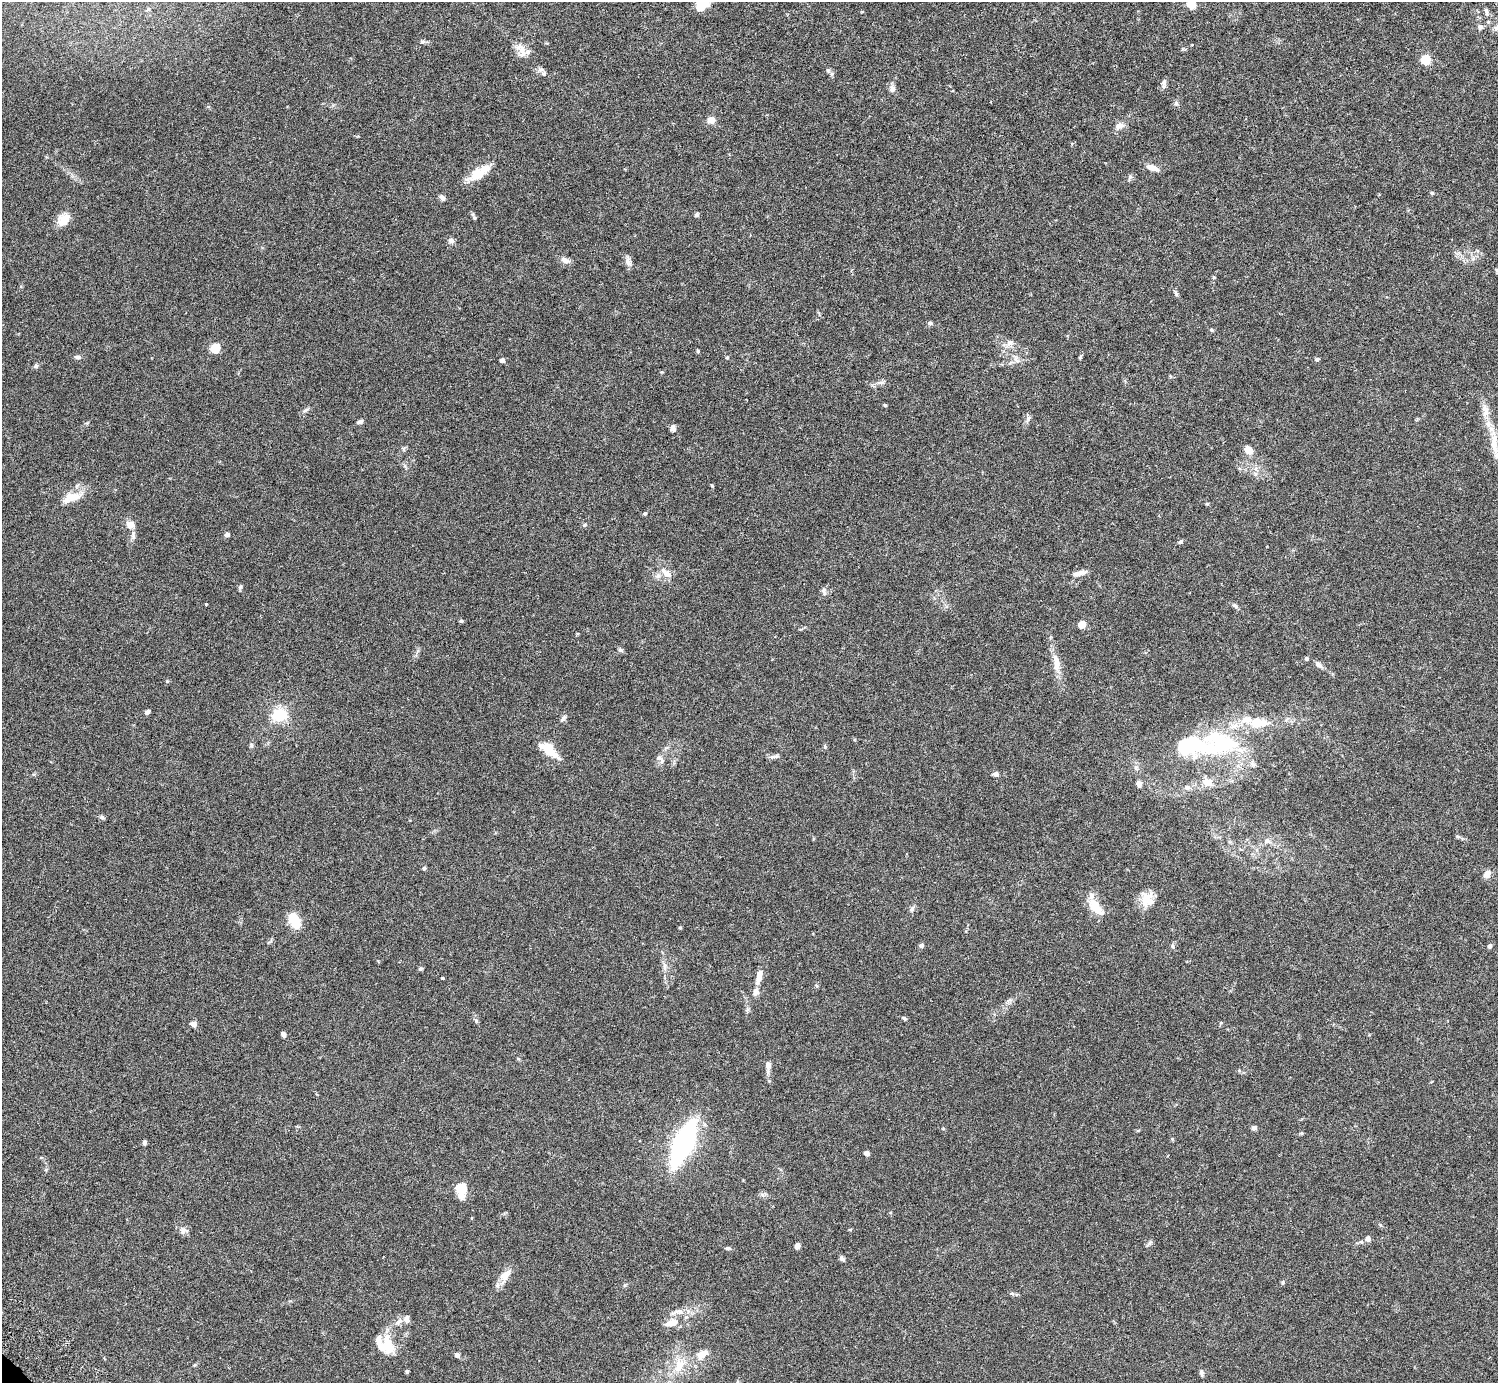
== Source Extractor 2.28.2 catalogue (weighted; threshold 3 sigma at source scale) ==
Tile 10 of 4 x 4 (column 2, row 3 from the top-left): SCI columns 1541-3036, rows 1587-2967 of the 6074 x 6074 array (HDU 1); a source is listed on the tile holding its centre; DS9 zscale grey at full resolution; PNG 1500 x 1385 px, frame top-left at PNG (2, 2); no overlay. Shown black and unused: <1% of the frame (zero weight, under 3 of 6 exposures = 3% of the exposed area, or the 3 px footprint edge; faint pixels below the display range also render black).
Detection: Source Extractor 2.28.2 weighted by HDU 2 'WHT'; one run over the whole footprint, this tile lists its part. Background 0.0222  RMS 0.0021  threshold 0.00877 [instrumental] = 3 sigma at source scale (4.09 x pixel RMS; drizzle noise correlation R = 1.36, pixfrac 0.8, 0.05/0.05 arcsec/px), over >= 5 px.
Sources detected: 145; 3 inside a brighter object's white glare — not listed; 11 inside a brighter listed object's ellipse — not listed separately; the other 131 listed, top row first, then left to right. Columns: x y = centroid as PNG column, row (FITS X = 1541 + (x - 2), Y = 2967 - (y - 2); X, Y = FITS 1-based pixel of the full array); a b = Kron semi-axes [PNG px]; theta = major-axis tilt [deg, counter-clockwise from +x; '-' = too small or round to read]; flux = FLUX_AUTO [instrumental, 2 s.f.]
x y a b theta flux
702 4 13 8 49 6.4
1191 4 5 5 - 7.3
1486 11 10 4 -79 0.54
862 12 4 2 - 0.15
1480 27 8 7 - 0.6
1192 45 3 3 - 0.2
521 49 20 10 -38 2.2
1426 59 5 5 - 13
541 69 10 5 6 0.57
828 71 6 6 - 0.39
1164 84 12 5 85 0.62
892 89 9 7 80 0.87
1176 103 6 5 - 0.37
711 120 8 8 - 1.4
1119 126 13 9 22 1.1
1152 168 14 7 -19 1.5
477 175 21 13 31 4
1432 193 5 4 - 0.21
442 197 7 5 -54 0.64
697 215 6 5 - 0.37
474 217 10 3 -63 0.39
64 220 16 11 48 2.7
451 240 8 7 - 0.6
565 260 11 7 -21 1
628 262 13 8 -77 0.94
852 270 5 3 - 0.17
1496 270 6 4 -88 0.25
1214 277 5 4 - 0.2
1176 294 9 4 -55 0.37
930 323 6 5 - 0.43
1211 330 5 4 - 0.23
1010 343 11 8 39 1
215 348 5 5 - 11
698 351 5 3 - 0.21
78 357 9 5 -4 0.51
727 357 5 4 - 0.24
1080 357 5 4 - 0.23
1317 359 6 5 - 0.33
502 360 4 4 - 1.1
35 366 7 5 28 0.4
662 372 5 4 - 0.19
881 382 12 4 7 0.66
885 405 5 4 - 0.21
305 410 8 5 29 0.45
1028 418 9 5 64 0.56
360 422 7 4 21 0.55
673 428 8 7 - 0.59
1494 441 44 9 -83 3.8
1249 450 11 7 -43 1.7
1239 468 6 4 -19 0.28
73 497 24 11 7 3
1207 504 5 3 - 0.18
645 513 5 4 - 0.28
130 524 9 7 -13 1.6
585 525 6 5 - 0.33
133 535 14 5 -86 0.69
227 535 5 5 - 0.76
1180 542 7 5 33 0.38
666 573 20 8 -39 1.8
1079 573 18 6 13 1.2
240 587 6 4 47 0.31
824 591 10 5 -80 0.48
206 604 3 2 - 0.18
1235 605 8 5 -37 0.44
461 621 5 4 - 0.29
1082 624 5 4 - 4.4
621 650 6 5 - 0.42
1306 659 4 4 - 0.39
1056 663 27 8 -82 2.5
1319 664 11 6 -43 0.73
147 712 7 4 31 0.49
279 715 6 5 - 38
563 718 10 5 53 0.47
1257 723 20 9 0 5.5
1234 726 10 8 34 1.3
251 746 8 4 -81 0.33
1214 748 73 22 1 16
549 750 23 9 -40 4.5
774 756 13 4 11 0.56
659 758 9 6 -23 0.64
1136 768 7 5 -45 0.47
996 774 6 5 - 0.7
1207 782 15 11 -20 2
1139 784 8 6 -90 0.84
1187 788 8 7 - 0.68
102 818 7 4 -1 0.34
1458 836 6 4 -2 0.29
1267 841 10 8 -5 0.98
424 868 5 4 - 0.31
1487 874 9 7 52 1.3
1147 899 19 16 -77 3
1096 907 25 11 -48 3.5
912 909 9 6 60 0.5
295 921 15 8 -60 6.2
680 928 4 4 - 0.21
921 945 5 4 - 0.6
1172 946 6 4 -89 0.31
1490 946 5 4 - 0.55
664 966 11 4 -85 0.73
420 969 6 4 13 0.29
759 976 18 7 77 1.7
443 978 3 3 - 0.4
904 1018 7 4 -45 0.28
476 1020 6 5 - 0.32
193 1024 7 6 - 0.85
283 1034 5 4 - 0.74
768 1065 8 7 - 0.87
1254 1128 4 4 - 1
1301 1133 6 4 -18 0.22
1172 1139 5 3 - 0.2
144 1142 6 4 76 0.43
683 1143 36 14 65 38
866 1153 6 4 -26 0.69
461 1187 13 11 77 3.3
183 1230 9 8 - 0.83
1368 1239 6 6 - 0.85
1149 1244 12 3 41 0.4
797 1246 6 5 - 0.73
727 1248 6 5 - 0.31
842 1259 8 5 -34 0.46
505 1276 20 11 58 2.3
1283 1282 6 4 89 0.26
679 1311 13 6 -14 1.1
399 1321 12 6 42 0.87
671 1323 17 9 13 2.4
388 1344 27 17 -84 4.7
702 1354 15 8 39 2.1
457 1355 6 5 - 0.65
679 1366 19 11 74 3.4
407 1371 4 4 - 0.3
1201 1373 8 5 -75 0.56
Isophote crosses this tile's border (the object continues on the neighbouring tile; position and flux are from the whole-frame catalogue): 3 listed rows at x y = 702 4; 1191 4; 1494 441
Unlisted compact peaks at least as high as the median listed source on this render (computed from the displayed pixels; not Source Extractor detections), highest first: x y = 422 42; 712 486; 825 747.